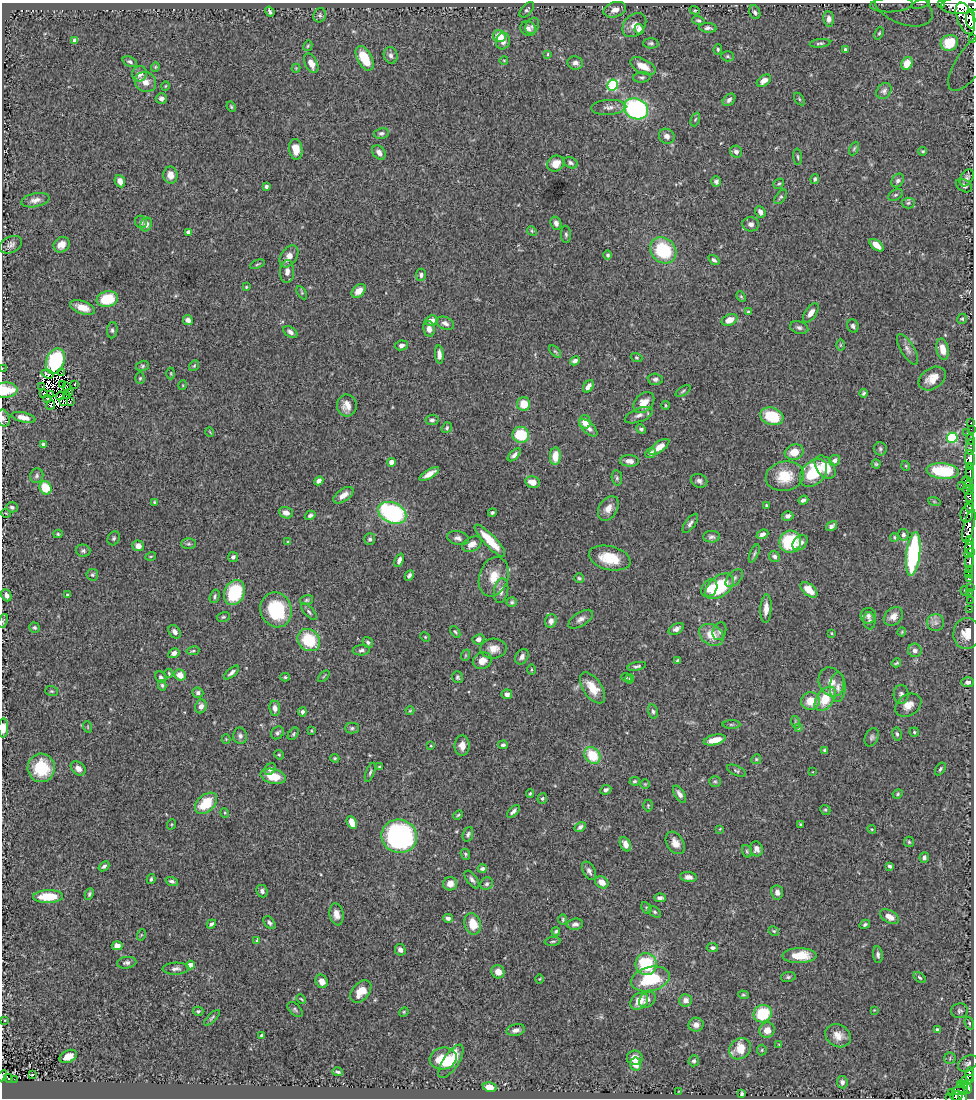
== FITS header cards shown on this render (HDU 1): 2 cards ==
NAXIS1  =                  972
NAXIS2  =                 1096

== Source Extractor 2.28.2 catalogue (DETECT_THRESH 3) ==
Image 972 x 1096 px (HDU 1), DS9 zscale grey, 1 PNG px = 1 image px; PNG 976 x 1100 px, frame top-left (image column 1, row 1096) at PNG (2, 3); each listed source drawn as its Kron ellipse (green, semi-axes under 4 px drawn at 4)
Background 0.919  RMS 0.035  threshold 0.104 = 3 sigma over >= 5 px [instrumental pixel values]
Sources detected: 501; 7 with non-positive FLUX_AUTO (blend fragments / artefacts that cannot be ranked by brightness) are neither listed nor drawn; the other 494 listed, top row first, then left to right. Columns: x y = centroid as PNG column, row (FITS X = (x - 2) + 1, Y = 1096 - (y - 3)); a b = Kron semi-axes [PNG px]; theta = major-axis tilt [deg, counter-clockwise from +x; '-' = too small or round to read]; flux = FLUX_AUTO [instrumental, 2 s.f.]
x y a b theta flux
921 4 9 4 16 13
942 4 3 2 - 24
892 5 21 7 3 26
960 6 20 8 2 4800
903 7 30 17 -22 70
527 10 9 5 49 5
615 10 11 7 17 17
695 10 5 4 - 3.2
270 12 5 3 - 5.5
755 12 7 5 -65 5.7
320 15 7 6 - 5.5
965 18 17 8 -70 3200
829 19 8 5 -83 9.9
971 19 10 4 -86 940
698 20 6 4 -17 3.7
634 25 14 10 46 20
532 26 8 6 61 7.8
528 28 8 7 - 7.8
708 28 9 4 -5 6.9
639 29 5 4 - 14
879 33 6 4 69 4.5
500 36 6 5 - 50
972 38 3 2 - 38
75 41 4 4 - 19
503 41 8 7 - 14
651 43 8 5 -2 4.9
820 43 10 4 7 4.9
949 43 9 8 - 56
308 46 5 4 - 2.9
718 49 5 4 - 3.7
845 49 4 3 - 4.4
548 54 3 2 - 2.4
391 55 8 7 - 8.7
727 56 6 5 - 3.8
364 58 13 7 -62 65
504 60 4 3 - 1.6
130 62 7 5 -24 5.6
971 62 34 13 55 73
311 63 10 6 -62 21
575 63 8 6 -7 9.2
907 63 7 5 62 19
643 66 14 7 -27 30
155 67 4 4 - 2.6
296 68 4 4 - 2.1
140 74 8 7 - 15
642 77 9 5 5 5.2
764 81 8 5 35 15
145 82 11 10 - 19
613 85 5 5 - 230
165 86 4 3 - 2
884 91 8 7 - 7
161 98 6 5 - 8.2
799 99 7 4 -54 3
729 100 7 5 45 7.6
231 107 5 3 - 2.7
609 107 17 7 3 14
636 109 12 10 -27 370
695 119 7 4 69 3.1
381 133 7 5 11 5.4
667 136 8 7 - 12
854 148 7 4 63 3.7
296 149 10 6 -84 30
923 151 4 3 - 3
379 152 8 6 -49 11
736 152 6 5 - 9.3
798 157 8 3 -84 3.4
571 163 7 5 -28 6.1
556 164 9 7 34 23
170 175 8 7 - 21
967 178 9 6 58 6.7
815 179 5 4 - 5.5
120 181 6 5 - 18
716 181 5 5 - 6
898 181 7 5 56 6.3
779 184 6 4 38 3.5
266 186 4 3 - 7.2
964 186 9 6 -32 7.4
895 195 8 5 27 4.4
781 197 8 5 50 4.5
35 200 14 6 12 13
908 203 6 5 - 5.2
760 212 6 5 - 9.9
141 222 6 6 - 5.1
556 223 7 5 -66 8.7
146 224 7 5 68 13
751 224 8 7 - 8.4
532 231 5 4 - 2.9
188 232 4 4 - 9.7
566 234 8 5 -89 4.6
11 245 12 8 26 10
62 245 8 7 - 20
877 245 8 4 -39 23
663 250 14 12 -43 130
608 255 5 4 - 5.6
289 256 12 7 56 20
714 260 6 4 -36 5.5
257 264 7 3 23 2.8
287 272 11 7 88 13
421 275 6 5 - 7.3
246 287 3 3 - 2.5
359 291 8 5 45 26
302 293 7 4 -59 3.1
741 297 5 4 - 3.1
107 299 11 7 14 83
82 307 13 6 -19 27
748 312 3 3 - 4.4
811 313 11 5 55 14
962 319 5 4 - 3.1
188 320 5 4 - 12
730 320 8 5 24 24
431 321 6 5 - 17
445 323 9 6 -21 9.8
853 326 7 5 -69 6.2
799 328 9 6 -17 7.5
429 329 8 6 -78 13
112 330 8 5 85 5.6
290 332 8 5 -34 9
401 345 7 5 8 8.2
840 345 6 4 -90 2.9
907 349 17 6 -60 13
943 349 11 6 -78 28
555 351 7 4 -46 3.2
439 354 9 4 -86 12
636 358 6 4 -19 2.9
55 361 13 9 70 240
575 361 5 4 - 7.9
142 366 6 5 - 3.9
194 366 6 4 53 3
2 369 2 2 - 11
61 373 2 2 - 3.8
171 373 6 3 90 2.1
48 374 6 2 -19 2.6
140 378 6 5 - 3.3
932 378 15 10 34 31
655 379 7 5 -3 7
62 384 4 2 - 1
75 384 3 2 - 1.3
183 385 5 3 - 2
42 386 2 2 - 2.6
67 386 3 2 - 1.3
588 386 7 4 55 13
5 390 12 7 3 61
683 391 8 3 33 3.6
69 392 3 2 - 4
43 393 3 2 - 3.6
864 393 4 3 - 4.2
51 394 3 2 - 3
66 395 3 2 - 1.9
60 396 4 3 - 1.2
47 399 3 2 - 2.5
64 401 4 2 - 4.3
70 401 3 2 - 2.7
644 403 12 8 47 26
523 404 7 6 - 39
51 405 5 2 - 0.25
347 405 11 10 - 20
666 405 4 3 - 2.4
639 415 15 6 21 12
772 416 12 8 -19 95
23 417 12 5 -13 17
3 418 9 6 -70 5.9
432 420 6 5 - 5.8
585 422 7 5 -75 30
971 423 3 3 - 17
447 428 6 4 52 3.7
588 428 11 5 -43 11
641 429 5 4 - 4.2
971 429 2 2 - 8.8
210 432 5 3 - 1.7
967 433 3 2 - 10
521 435 8 8 - 87
952 438 5 5 - 200
970 439 5 3 - 22
44 444 4 4 - 10
659 447 12 5 36 23
970 447 8 3 90 34
880 449 7 6 - 4.7
794 452 9 7 18 31
651 453 5 4 - 8.5
514 455 8 4 44 7.6
555 456 9 5 87 34
970 459 9 5 -84 580
835 460 6 5 - 11
629 461 9 5 -2 14
391 462 4 4 - 16
876 464 4 4 - 3
906 466 5 3 - 1.9
825 467 13 8 -52 39
970 467 3 2 - 37
943 471 16 7 -5 110
970 472 8 3 -89 240
814 473 16 11 47 120
429 474 11 4 31 18
37 476 7 6 - 5.9
785 476 19 14 12 64
617 478 8 5 -81 4.8
319 481 5 4 - 10
699 481 8 6 -23 8.3
967 481 6 3 -29 66
533 482 7 5 -14 23
961 485 2 2 - 18
969 485 5 3 - 72
45 488 7 5 -64 57
968 490 5 3 - 110
343 495 11 6 35 20
969 497 6 4 89 160
803 500 5 3 - 6.1
934 501 6 4 -19 3.1
154 502 4 3 - 3.5
766 505 3 3 - 2.5
12 507 6 5 - 5.2
970 507 6 3 89 120
608 508 13 9 59 20
492 512 4 4 - 4.3
6 513 5 3 - 1.7
286 513 7 5 -19 13
392 513 15 10 -24 270
967 513 9 6 78 350
310 515 6 4 32 5
788 516 6 4 15 8.1
690 523 11 5 54 7.7
969 525 17 5 76 670
831 526 6 4 33 7.9
58 534 4 4 - 2.9
762 534 6 4 22 9.4
903 535 5 5 - 5.6
711 537 8 5 2 6.9
894 537 4 3 - 3
114 538 7 6 - 4.9
458 538 11 6 -15 9.7
370 539 6 5 - 5.6
969 540 4 3 - 240
490 541 21 6 -47 58
288 542 3 3 - 2.7
790 542 11 10 - 130
800 543 8 6 44 15
189 544 7 5 0 4.6
472 544 10 7 28 21
138 546 6 5 - 15
969 547 6 4 87 380
83 551 7 6 - 5.3
754 553 9 4 67 4.9
969 553 6 3 21 180
913 554 22 7 83 300
151 556 5 3 - 2.4
774 556 6 5 - 6.3
233 557 5 5 - 6.1
610 558 21 11 -13 66
399 560 7 4 68 9.6
969 561 7 4 78 110
969 569 3 2 - 56
968 573 2 2 - 6.6
92 575 6 6 - 4.2
409 575 5 4 - 6.1
494 577 20 14 71 44
579 578 5 5 - 3.4
734 578 11 6 47 8.3
969 579 3 3 - 8.2
719 586 16 10 38 130
709 588 9 7 56 18
970 588 2 2 - 3.6
809 590 10 5 -39 34
501 591 12 7 80 14
965 591 5 3 - 2.1
234 593 13 10 65 140
970 593 3 2 - 4
6 595 6 5 - 10
67 595 4 3 - 2.9
215 596 7 5 73 4.9
307 600 6 5 - 4.1
970 600 3 2 - 2.3
512 602 5 4 - 4.1
766 609 14 5 86 20
969 609 4 3 - 5.6
276 610 18 15 -68 140
309 612 10 4 -48 6.1
868 616 8 7 - 7.7
893 616 11 8 42 15
223 617 7 5 14 3.8
581 619 14 6 32 12
3 621 7 3 68 2.8
551 621 7 6 - 11
869 621 8 6 -84 6.1
936 622 8 8 - 11
35 628 5 5 - 4.7
676 629 8 5 29 9.7
719 631 9 6 70 7.1
174 632 7 5 -53 8.9
455 632 6 4 -51 3.2
902 632 4 4 - 2.3
832 633 3 2 - 1.9
967 634 15 13 85 39
711 635 13 10 -34 41
425 637 5 4 - 2.5
478 639 6 5 - 9.7
309 640 12 10 -43 100
368 642 6 4 -52 4.7
493 649 13 10 4 22
361 650 9 5 7 5.8
915 650 7 6 - 9.4
193 651 6 4 9 3.6
174 653 6 4 30 11
466 655 6 3 71 3
522 657 8 6 58 9.6
482 661 9 8 - 22
678 661 3 3 - 3.8
896 663 5 3 - 3.5
637 666 9 4 11 5.5
531 669 5 3 - 2.5
232 672 9 4 41 7.3
169 673 5 3 - 2.8
180 675 6 5 - 24
324 676 7 3 45 2.5
161 677 6 5 - 4.8
285 677 5 4 - 3.3
458 677 6 5 - 3.8
626 677 5 4 - 2.3
630 679 5 3 - 2.9
831 682 15 12 -65 23
967 682 6 5 - 7.9
162 685 5 4 - 3.3
838 687 15 7 89 15
592 688 17 9 -55 40
52 691 6 5 - 2.9
198 693 5 5 - 7.1
507 694 5 5 - 8.5
901 694 9 7 89 8.2
825 699 14 8 54 62
810 701 9 9 - 39
908 705 14 10 34 22
201 706 7 5 66 12
275 708 7 5 -84 12
410 711 4 4 - 2.1
653 711 7 5 -77 5.2
302 712 4 4 - 7.9
795 722 6 4 -72 3.3
731 724 9 4 0 3.9
88 727 6 3 -72 2.3
3 728 9 5 90 20
352 728 7 5 0 5
798 728 4 4 - 2.1
311 731 3 3 - 2.2
914 732 4 4 - 3.1
277 733 7 5 44 5.8
293 734 7 4 51 3.9
897 734 6 4 -78 4.6
240 736 8 7 - 7.5
872 737 9 6 64 6.8
226 739 4 4 - 2.3
715 740 11 5 13 34
503 745 5 4 - 4.8
431 746 4 2 - 1.6
462 746 10 7 -89 17
825 750 3 3 - 3.9
279 755 5 4 - 3
592 755 9 7 -51 72
335 758 5 3 - 2.7
756 759 5 4 - 2.9
379 767 4 3 - 3
41 768 14 13 - 93
78 768 8 6 -41 13
270 769 6 5 - 8
940 769 7 4 57 4.1
736 771 10 5 -25 4.4
370 772 10 4 68 4.5
813 772 3 2 - 1.6
273 776 13 7 -14 45
635 781 5 4 - 3.5
715 781 6 5 - 3.7
645 784 4 4 - 2.6
606 790 5 4 - 6.3
530 793 4 3 - 2.9
680 794 9 5 -58 11
898 794 5 4 - 3.2
542 798 5 5 - 4.2
206 803 13 8 42 77
648 805 6 5 - 3.3
825 810 5 4 - 3.2
513 811 8 4 45 6.9
225 813 5 3 - 2.3
458 815 5 3 - 2.8
352 822 7 4 -64 24
172 824 5 3 - 2.3
800 824 3 3 - 2.4
580 827 6 4 30 7.6
720 829 4 3 - 1.9
872 829 4 4 - 2.5
468 834 7 5 71 5.2
399 836 18 16 -17 480
909 842 5 5 - 3.6
675 843 12 8 -58 19
625 844 7 5 -62 13
756 849 7 6 - 11
747 851 6 4 -69 3.6
465 854 6 4 -69 3.8
924 857 5 4 - 5.9
104 866 6 4 39 5.4
890 866 4 3 - 4.8
482 869 4 4 - 5.9
589 871 10 6 -61 8.8
688 877 8 5 -6 11
151 879 5 3 - 4.1
472 879 10 5 -53 7.5
172 881 6 4 -20 5.9
602 882 7 5 -35 21
450 884 7 6 - 20
487 884 6 6 - 5.5
262 891 6 5 - 7.8
777 892 7 6 - 11
89 894 6 4 64 3.9
48 897 15 6 1 64
660 898 6 4 -3 8.7
646 908 6 4 -63 3.5
654 912 7 5 -41 4.1
336 914 11 7 -80 17
889 917 10 6 -29 20
448 918 5 4 - 7.9
563 919 5 4 - 3.2
269 922 7 5 -48 6.4
211 924 5 3 - 6.4
473 924 11 8 -74 42
575 924 8 5 6 7.9
865 924 5 4 - 4.7
556 931 4 3 - 3.8
774 931 5 4 - 3
141 935 6 3 72 2.3
257 940 4 3 - 2.3
553 941 8 3 5 3.4
117 946 5 4 - 15
712 948 5 4 - 7.3
400 950 6 5 - 9.5
878 955 8 5 -82 6.7
800 956 17 7 1 50
127 963 10 6 8 7.1
646 964 11 10 - 120
191 965 4 4 - 30
176 969 13 6 2 9
498 972 7 6 - 20
788 977 7 5 9 4.3
920 977 7 4 -41 3.9
540 979 4 3 - 2
650 979 20 12 13 120
322 981 7 5 -60 19
361 992 13 8 48 32
743 995 5 4 - 2.9
301 999 5 3 - 2.3
647 1000 9 7 41 8.5
685 1000 6 6 - 12
639 1001 10 7 40 35
295 1009 9 5 -45 4.8
874 1010 3 3 - 1.5
198 1011 5 4 - 3.4
960 1011 8 7 - 6.3
404 1012 5 4 - 2.5
763 1014 9 8 - 95
212 1018 10 4 44 4.5
5 1020 3 2 - 1.4
969 1023 6 4 -72 3.9
696 1025 7 7 - 14
516 1030 9 6 12 12
767 1030 8 7 - 22
937 1030 4 3 - 5.9
262 1035 3 3 - 4.8
838 1036 13 11 -31 23
779 1045 3 3 - 1.9
740 1049 11 10 - 44
762 1050 5 5 - 3.2
68 1056 9 6 26 19
443 1058 13 11 13 71
635 1058 8 7 - 21
950 1058 6 5 - 4.5
451 1061 19 7 57 63
694 1061 5 5 - 5.3
968 1063 10 7 30 8.6
636 1064 6 5 - 24
338 1072 5 3 - 5
970 1074 7 4 90 140
32 1075 3 2 - 1.8
2 1076 6 2 63 1.8
8 1078 5 3 - 45
14 1079 3 2 - 8
967 1080 8 4 24 94
842 1082 6 5 - 8.2
960 1084 2 2 - 23
964 1085 3 3 - 63
490 1087 7 4 -11 20
968 1088 6 4 -80 180
679 1091 3 2 - 1.4
960 1091 8 3 5 140
952 1093 3 2 - 32
742 1094 4 3 - 4.2
956 1096 6 5 - 220
950 1097 4 2 - 29
963 1097 5 4 - 260
At the frame edge (FLAGS 8, measured only in part): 14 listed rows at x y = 921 4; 942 4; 960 6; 903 7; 972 38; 971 62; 2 369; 5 390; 3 418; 3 621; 3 728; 2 1076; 950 1097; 963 1097
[7 non-positive-flux detections neither listed nor drawn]